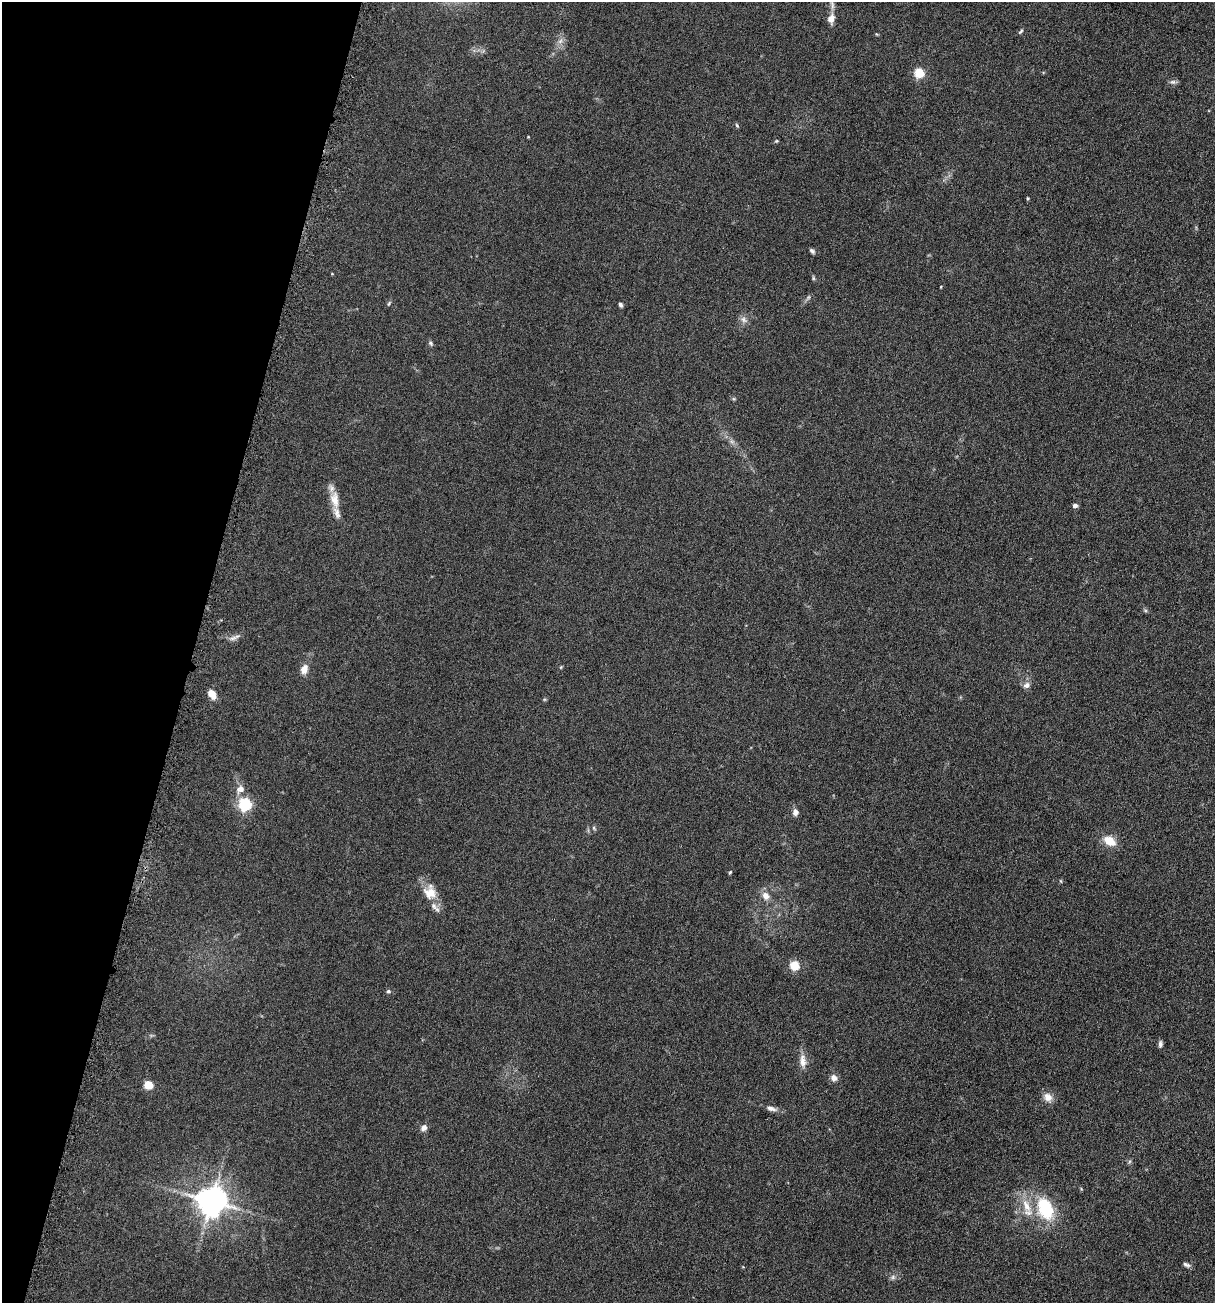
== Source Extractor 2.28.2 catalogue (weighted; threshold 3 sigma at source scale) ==
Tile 9 of 4 x 4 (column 1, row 3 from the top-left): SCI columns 781-1993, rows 1607-2907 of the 5918 x 5679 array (HDU 1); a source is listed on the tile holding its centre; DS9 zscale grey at full resolution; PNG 1217 x 1305 px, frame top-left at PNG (2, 2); no overlay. Shown black and unused: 16% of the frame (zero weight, under 4 of 7 exposures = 19% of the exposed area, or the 3 px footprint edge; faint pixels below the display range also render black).
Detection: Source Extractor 2.28.2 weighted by HDU 2 'WHT'; one run over the whole footprint, this tile lists its part. Background 0.111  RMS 0.0057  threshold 0.0234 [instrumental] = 3 sigma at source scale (4.09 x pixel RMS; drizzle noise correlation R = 1.36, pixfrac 0.8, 0.05/0.05 arcsec/px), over >= 5 px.
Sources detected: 53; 3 inside a brighter listed object's ellipse — not listed separately; the other 50 listed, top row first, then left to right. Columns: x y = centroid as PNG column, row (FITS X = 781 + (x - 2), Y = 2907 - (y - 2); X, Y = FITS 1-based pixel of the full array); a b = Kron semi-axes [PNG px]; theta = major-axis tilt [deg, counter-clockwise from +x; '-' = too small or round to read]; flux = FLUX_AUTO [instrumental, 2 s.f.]
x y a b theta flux
832 5 15 5 -79 2.1
831 18 12 8 78 4
1021 31 8 3 45 0.74
560 41 7 4 70 1.4
919 73 5 5 - 35
1173 82 9 6 -8 1.5
737 125 6 4 -63 0.7
528 137 4 2 - 0.33
776 141 5 4 - 0.57
1028 198 5 3 - 0.48
812 251 7 4 -45 1.1
332 274 4 3 - 0.37
813 278 6 4 -89 0.66
941 287 4 2 - 0.34
809 297 6 4 71 0.81
389 303 7 3 55 0.73
620 305 5 4 - 1.2
744 320 11 7 -40 2.2
430 343 8 5 -59 0.98
732 442 7 4 -19 1.2
334 500 24 12 -81 7.7
1075 505 6 5 - 1.7
1145 610 6 4 -19 0.71
233 638 13 5 16 2
561 667 6 3 72 0.47
304 669 12 8 72 4
1026 685 9 8 - 2.3
212 694 9 7 -56 5.9
240 789 12 9 35 3.6
245 804 6 6 - 77
795 812 8 7 - 2.3
594 828 6 4 -61 0.74
1109 841 15 10 -29 7.9
730 872 5 3 - 0.52
1061 881 5 3 - 0.51
430 892 20 17 -73 9.1
765 896 11 9 -66 3.7
794 965 5 5 - 27
388 991 6 5 - 0.93
1160 1044 8 5 86 1.4
803 1061 20 8 -87 4.2
834 1078 9 7 -54 2.5
148 1085 5 5 - 22
1048 1097 14 11 -51 3.9
771 1108 13 6 -18 2.7
424 1128 8 7 - 2.4
211 1201 9 8 - 900
1045 1209 29 18 -67 27
1186 1265 10 5 -22 1.5
893 1277 7 6 - 1.3